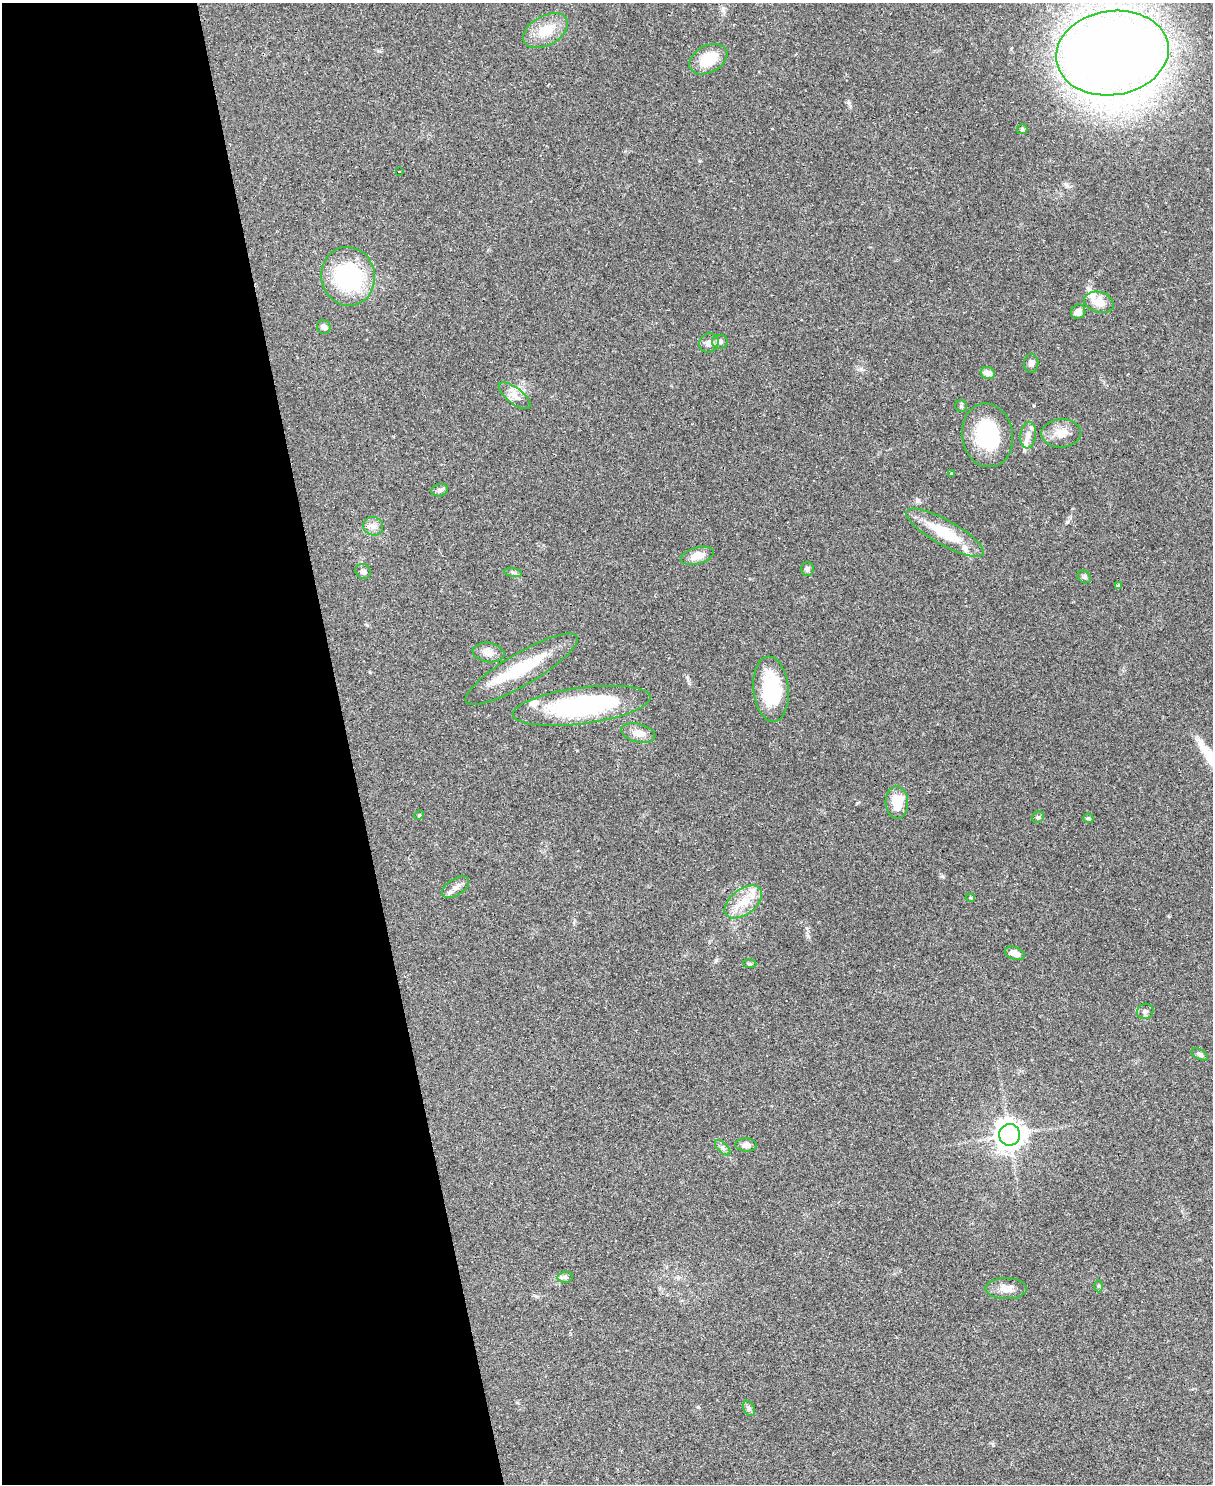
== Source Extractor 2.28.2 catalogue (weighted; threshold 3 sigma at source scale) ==
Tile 5 of 4 x 3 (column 1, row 2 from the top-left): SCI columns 1-1211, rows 1728-3209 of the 4844 x 4824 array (HDU 1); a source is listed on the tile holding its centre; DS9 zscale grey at full resolution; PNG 1215 x 1486 px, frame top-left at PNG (2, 3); each listed source drawn as its Kron ellipse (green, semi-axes under 4 px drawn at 4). Shown black and unused: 29% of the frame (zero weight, under 2 of 3 exposures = <1% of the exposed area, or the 3 px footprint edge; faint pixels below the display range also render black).
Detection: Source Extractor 2.28.2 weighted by HDU 2 'WHT'; one run over the whole footprint, this tile lists its part. Background 0.0698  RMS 0.0058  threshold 0.0262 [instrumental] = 3 sigma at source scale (4.5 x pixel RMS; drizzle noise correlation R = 1.50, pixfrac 1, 0.05/0.05 arcsec/px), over >= 5 px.
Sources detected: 59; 3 cosmic-ray / hot-pixel residue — neither listed nor drawn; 5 inside a brighter listed object's ellipse — not listed separately; the other 51 listed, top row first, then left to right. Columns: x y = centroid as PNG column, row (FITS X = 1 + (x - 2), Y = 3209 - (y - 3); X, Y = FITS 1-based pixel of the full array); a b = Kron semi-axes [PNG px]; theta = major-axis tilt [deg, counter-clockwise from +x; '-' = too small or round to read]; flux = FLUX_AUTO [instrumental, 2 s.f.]
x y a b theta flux
546 31 24 14 28 14
1112 53 56 42 8 970
708 59 20 13 28 17
1022 129 5 5 - 0.8
399 172 3 2 - 0.73
348 276 29 27 -81 60
1099 302 15 10 -17 7.5
1078 312 7 7 - 4.3
324 327 7 6 - 3.2
720 342 8 7 - 2.1
709 343 10 9 - 2.7
1031 363 9 7 -90 2.4
988 373 7 6 - 4.6
515 396 19 8 -38 4.8
961 406 6 6 - 0.99
1061 433 20 14 2 7.8
987 435 32 25 -81 40
1028 435 13 7 82 3.9
952 474 3 3 - 4.4
440 490 8 6 16 1.5
373 526 10 9 - 3.3
945 533 44 12 -29 22
697 556 17 8 16 6.4
807 569 7 6 - 1.5
363 572 8 7 - 2.1
513 573 9 4 -9 1.2
1084 577 7 5 -45 1.1
1118 585 4 4 - 0.81
488 652 16 9 -8 4.7
522 669 64 16 30 31
771 689 33 17 -84 39
582 706 69 18 7 81
638 733 17 9 -14 5.6
897 803 16 11 -88 13
419 815 5 4 - 0.49
1038 817 6 5 - 0.94
1088 818 5 4 - 0.99
456 887 15 8 33 3.3
970 898 5 4 - 0.61
743 902 21 12 37 12
1015 953 10 6 -21 4.5
750 964 6 4 -6 0.81
1145 1011 8 7 - 2
1200 1054 9 5 -28 1.7
1010 1135 11 10 - 480
746 1145 10 6 -3 2.9
723 1148 10 5 -45 1.8
565 1277 8 5 6 1.4
1099 1286 6 4 90 0.78
1006 1289 20 10 -1 5.5
749 1408 8 5 -63 1.4
Isophote crosses this tile's border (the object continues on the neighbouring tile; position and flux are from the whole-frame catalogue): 1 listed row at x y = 1112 53
Unlisted compact peaks at least as high as the median listed source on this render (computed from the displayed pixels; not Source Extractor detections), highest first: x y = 1067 522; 942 876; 861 369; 687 677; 698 1407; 849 103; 716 960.